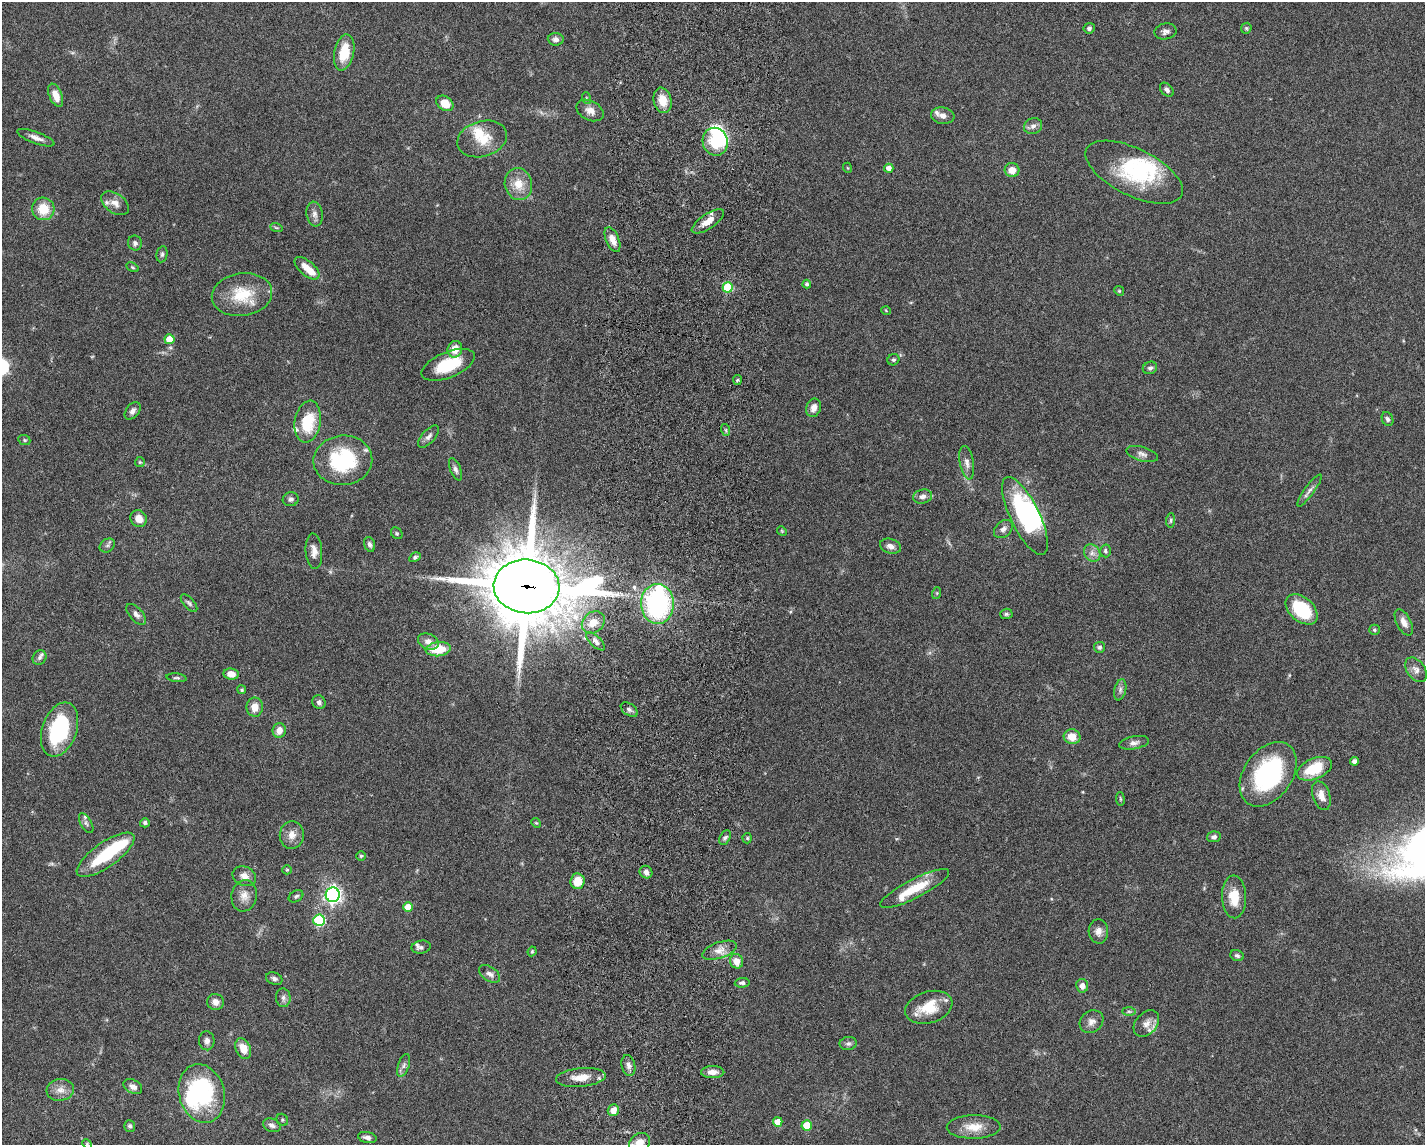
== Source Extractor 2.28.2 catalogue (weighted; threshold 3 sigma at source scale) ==
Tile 5 of 3 x 4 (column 2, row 2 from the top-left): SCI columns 1700-3122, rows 2296-3438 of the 4711 x 4593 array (HDU 1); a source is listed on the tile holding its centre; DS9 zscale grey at full resolution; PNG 1427 x 1147 px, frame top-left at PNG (2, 2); each listed source drawn as its Kron ellipse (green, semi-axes under 4 px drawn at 4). Shown black and unused: <1% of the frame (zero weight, under 5 of 9 exposures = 3% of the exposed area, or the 3 px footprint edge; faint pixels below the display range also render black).
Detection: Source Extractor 2.28.2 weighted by HDU 2 'WHT'; one run over the whole footprint, this tile lists its part. Background 0.0589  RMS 0.003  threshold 0.0124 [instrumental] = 3 sigma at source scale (4.09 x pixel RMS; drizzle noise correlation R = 1.36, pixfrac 0.8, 0.05/0.05 arcsec/px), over >= 5 px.
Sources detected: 176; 8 inside a brighter object's white glare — neither listed nor drawn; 10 inside a brighter listed object's ellipse — not listed separately; the other 158 listed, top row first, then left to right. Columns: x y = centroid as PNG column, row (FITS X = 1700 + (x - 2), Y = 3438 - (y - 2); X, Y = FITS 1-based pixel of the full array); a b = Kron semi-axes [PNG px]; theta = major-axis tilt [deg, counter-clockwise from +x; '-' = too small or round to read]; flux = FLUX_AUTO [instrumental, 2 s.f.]
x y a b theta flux
1089 28 6 5 - 0.67
1246 28 6 5 - 0.42
1166 31 11 8 11 1.2
556 39 8 6 -4 1.2
344 52 18 10 78 6.9
1167 90 8 5 -48 0.86
56 95 12 6 -67 3.2
586 98 6 4 -72 0.35
663 100 13 9 -77 4.2
445 103 9 7 -35 3.8
590 110 14 9 -28 2.2
943 116 12 8 -9 1.6
1033 126 9 8 - 1.3
36 138 20 6 -20 1.8
482 139 25 17 16 6.8
715 142 14 12 -70 8.7
848 168 5 3 - 0.23
889 168 5 4 - 1.6
1012 170 7 7 - 2.9
1134 172 53 23 -26 21
518 184 16 13 -77 4.9
115 203 15 9 -35 2.3
43 209 11 11 - 6
315 214 12 8 -80 1.3
708 221 19 7 34 3.3
276 227 6 4 -20 0.4
612 240 13 6 -67 2.5
135 243 7 7 - 0.82
162 254 8 5 80 0.65
132 267 6 3 -27 0.35
307 268 15 7 -40 3
807 284 4 4 - 0.56
728 287 5 5 - 14
1119 291 5 4 - 0.33
242 295 30 21 9 10
886 311 5 3 - 0.23
169 339 5 5 - 5
455 349 8 7 - 3.4
893 360 6 5 - 0.54
448 365 28 12 23 10
1150 368 7 6 - 0.78
737 380 5 4 - 0.38
814 408 9 7 70 1.8
133 411 10 6 52 1.2
1387 419 7 5 -66 0.69
308 422 21 13 80 9.8
726 430 6 3 -71 0.35
429 436 14 6 48 1.3
24 440 6 5 - 0.44
1142 454 16 7 -16 1.4
343 460 29 25 6 22
140 462 5 5 - 0.34
967 463 17 7 -80 1.8
455 469 12 5 -68 0.96
1309 490 19 5 54 1.2
923 496 10 7 15 1.3
291 499 8 7 - 0.83
1025 516 43 14 -64 33
139 519 8 8 - 2.5
1171 520 7 4 85 0.5
1003 529 10 7 43 1.3
782 531 5 4 - 0.29
397 533 6 5 - 0.42
369 544 8 5 -71 0.87
107 546 8 6 35 0.74
890 546 11 7 -17 1.5
314 551 18 8 -86 2.3
1105 551 6 5 - 0.67
1092 553 9 7 -53 1.4
415 557 6 4 29 0.53
527 586 33 27 -4 2700
937 593 6 4 72 0.33
189 603 11 5 -48 0.72
657 604 20 16 -88 44
1302 609 18 12 -42 15
136 614 13 6 -48 1.3
1006 614 6 5 - 0.5
593 622 12 10 42 3.3
1404 622 14 7 -63 2.2
1374 630 5 5 - 0.55
428 641 11 7 -22 2
595 641 12 5 -44 1.1
1099 647 5 5 - 0.56
438 649 12 7 7 6.9
39 658 7 6 - 0.81
1416 670 14 9 -54 1.6
231 674 7 5 -9 2.4
176 678 10 4 -7 0.49
242 690 4 4 - 0.48
1120 690 11 6 77 1
319 702 7 6 - 0.78
255 707 9 8 - 2.9
629 710 9 5 -35 0.79
59 730 28 17 71 26
279 731 7 6 - 2.4
1072 737 8 7 - 3.8
1134 743 15 6 10 1.3
1355 761 4 4 - 1.3
1314 769 18 10 23 10
1268 774 36 24 55 34
1321 796 15 8 -72 2.5
1120 799 7 3 -81 0.33
86 823 11 5 -59 0.75
145 823 5 4 - 0.7
536 823 5 4 - 0.33
292 835 14 12 85 2.5
1214 837 7 5 12 0.93
725 838 8 5 62 0.73
747 838 5 5 - 0.37
106 855 34 12 35 15
361 856 5 5 - 0.43
287 870 5 4 - 0.31
646 872 6 6 - 1.2
244 876 12 9 -25 2
578 881 8 7 - 4.3
915 889 38 9 27 8.3
333 895 7 7 - 110
244 896 16 12 81 2.7
296 896 8 5 28 0.6
1234 897 21 12 -88 5.7
408 907 5 5 - 4.3
319 920 5 5 - 20
1098 931 12 10 -86 1.8
421 947 9 6 11 0.89
719 950 18 8 19 2.4
532 951 5 3 - 0.35
1237 956 7 5 -22 0.67
736 961 7 6 - 2.8
489 974 12 7 -34 1.3
274 979 8 6 -21 0.83
742 983 7 5 5 0.73
1082 986 7 6 - 1.6
283 998 9 7 -86 1.1
215 1002 8 8 - 1.7
929 1007 24 15 17 7.6
1129 1011 7 4 -1 0.51
1092 1022 12 10 38 1.7
1146 1023 15 10 49 2.2
207 1041 9 7 -86 1.3
848 1044 8 6 9 0.84
243 1049 11 7 -67 3.4
404 1065 12 5 70 0.98
628 1065 10 7 -76 1.3
713 1072 12 6 1 2
581 1077 25 9 5 4.5
133 1087 10 6 -29 1.4
60 1090 14 11 8 2.3
202 1093 30 22 -76 30
613 1110 6 5 - 2.5
282 1120 6 5 - 0.44
778 1122 5 5 - 3.1
272 1125 9 6 -22 1
807 1125 5 5 - 6.3
130 1126 6 5 - 0.62
974 1127 27 11 1 4.7
367 1137 9 5 -12 1.1
640 1143 11 9 33 3.8
87 1144 5 4 - 0.32
Overlapping masked pixels (flux is a lower limit): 2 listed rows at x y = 708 221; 527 586
Isophote crosses this tile's border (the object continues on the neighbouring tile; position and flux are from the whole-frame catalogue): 2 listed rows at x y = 640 1143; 87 1144